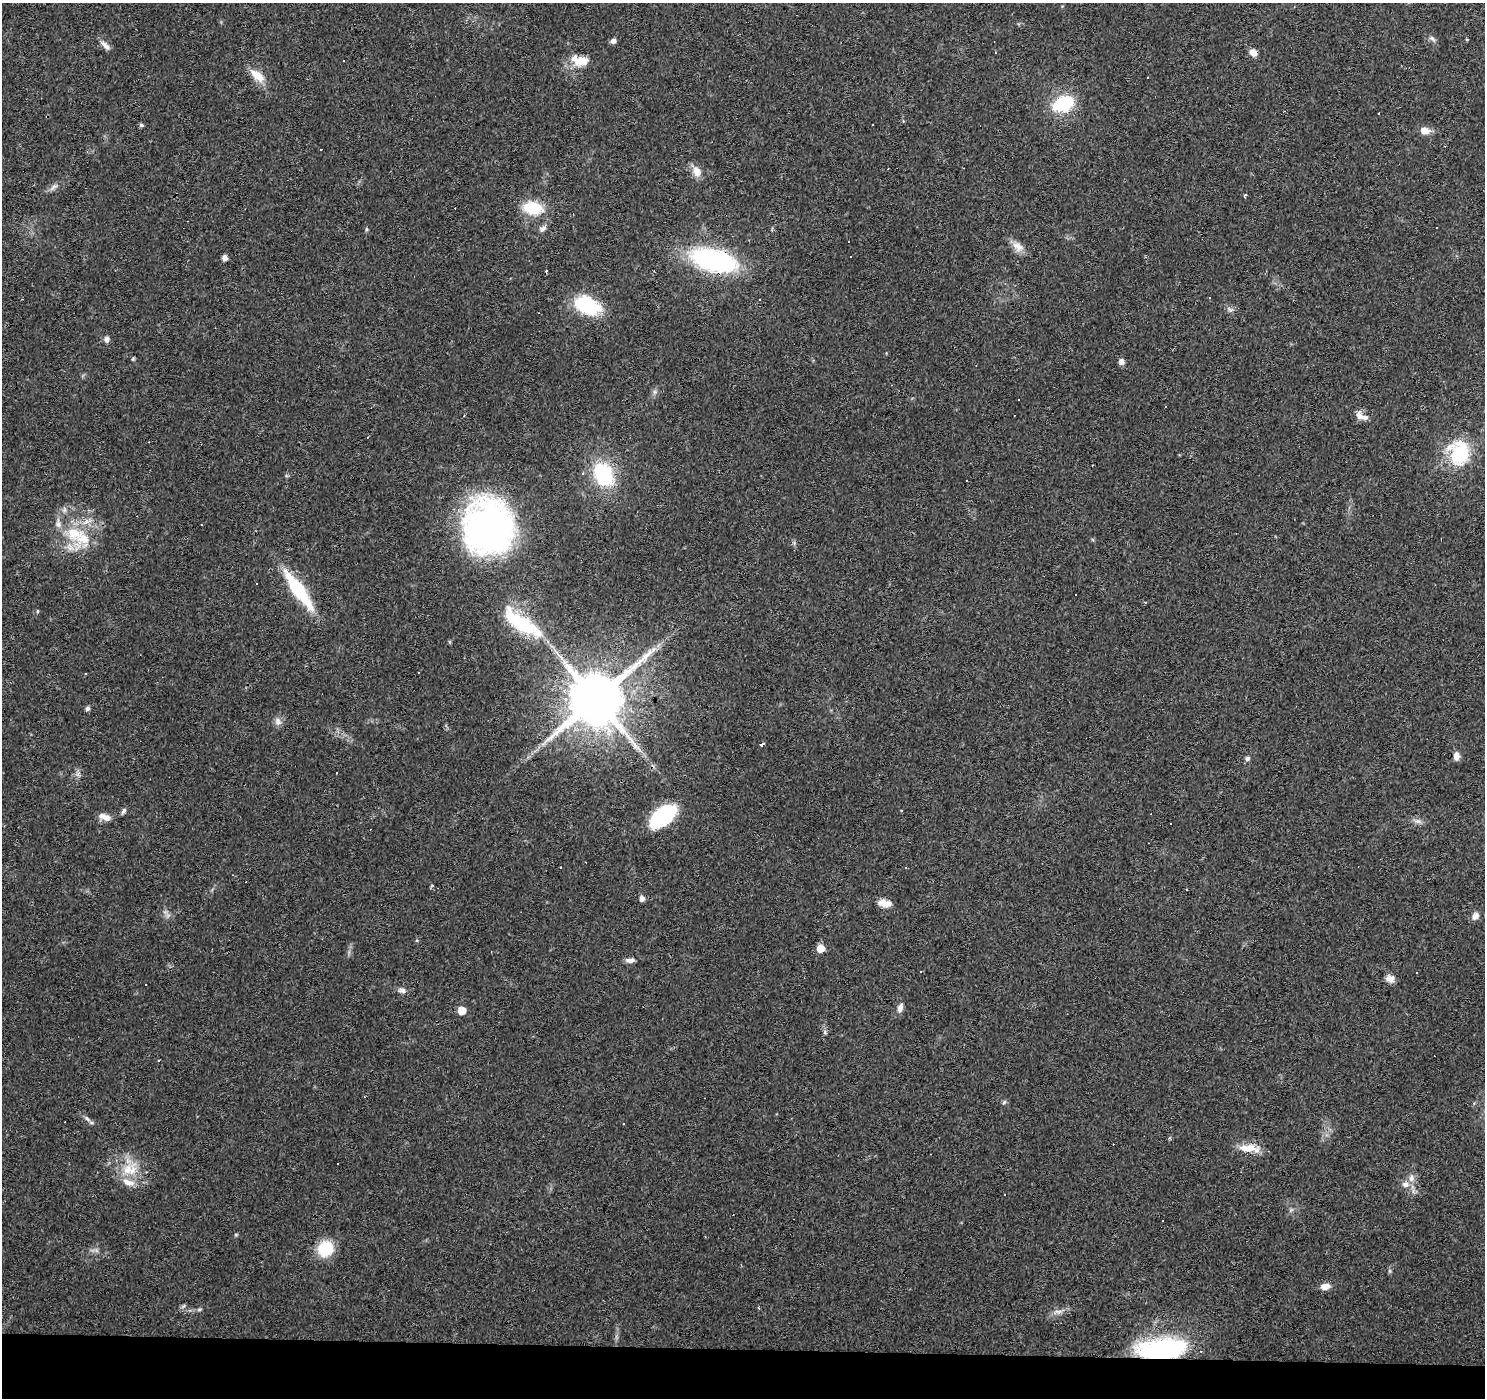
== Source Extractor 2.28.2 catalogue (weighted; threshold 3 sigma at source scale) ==
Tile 8 of 3 x 3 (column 2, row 3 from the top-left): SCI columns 1484-2966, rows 226-1621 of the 4453 x 4693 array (HDU 1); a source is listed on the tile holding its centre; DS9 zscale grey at full resolution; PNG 1487 x 1400 px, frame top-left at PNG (2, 3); no overlay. Shown black and unused: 4% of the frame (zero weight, under 3 of 4 exposures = <1% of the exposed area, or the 3 px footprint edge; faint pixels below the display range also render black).
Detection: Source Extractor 2.28.2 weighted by HDU 2 'WHT'; one run over the whole footprint, this tile lists its part. Background 0.0271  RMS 0.0037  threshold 0.0166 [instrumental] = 3 sigma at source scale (4.5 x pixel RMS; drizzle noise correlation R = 1.50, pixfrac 1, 0.0396/0.0396 arcsec/px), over >= 5 px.
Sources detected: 124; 1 too faint to see at this stretch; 30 cosmic-ray / hot-pixel residue — not listed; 7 inside a brighter listed object's ellipse — not listed separately; the other 86 listed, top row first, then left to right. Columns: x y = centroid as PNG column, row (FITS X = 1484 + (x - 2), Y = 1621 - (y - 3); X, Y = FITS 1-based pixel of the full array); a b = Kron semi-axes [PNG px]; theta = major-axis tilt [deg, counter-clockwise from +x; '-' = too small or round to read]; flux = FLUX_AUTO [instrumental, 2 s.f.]
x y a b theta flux
1432 39 11 5 -40 1.1
613 41 7 6 - 1.4
105 45 16 6 -43 2
995 52 3 2 - 0.37
1253 52 8 7 - 2.8
580 60 23 12 -10 6.7
343 61 3 2 - 0.61
257 75 20 10 -39 5.8
1148 77 3 2 - 0.54
1063 104 16 11 20 25
1379 113 3 2 - 0.6
141 125 5 4 - 0.83
872 125 3 3 - 1.1
1425 131 11 8 -6 3.5
697 171 12 9 -71 3.7
54 187 12 6 38 1.5
532 208 19 12 -8 15
543 228 11 7 43 1.5
366 229 6 4 -89 0.49
1018 246 17 11 -35 3.4
851 257 3 3 - 0.59
225 258 6 6 - 1.4
714 260 38 18 -14 70
587 305 30 20 -25 21
1230 309 10 6 -34 1.1
106 339 7 6 - 1.4
133 359 5 4 - 0.43
1121 361 7 6 - 1.7
1018 399 3 3 - 0.77
1361 417 14 9 -61 2.4
368 437 3 3 - 0.36
1459 453 26 22 -83 24
583 473 3 3 - 0.88
603 474 21 15 -60 32
966 481 3 2 - 0.48
64 510 8 5 -83 1
201 524 2 2 - 0.27
488 527 53 50 -82 130
74 533 24 22 -34 16
257 584 3 3 - 0.83
298 590 40 10 -55 30
1075 595 2 2 - 0.32
1145 602 3 3 - 0.49
37 611 5 3 - 0.36
521 623 48 15 -34 26
418 672 2 2 - 0.27
85 674 3 3 - 0.74
565 699 5 5 - 1.6
596 699 15 14 - 2700
87 709 7 5 45 0.83
278 721 12 8 -61 1.8
762 744 4 3 - 4.7
1457 756 8 6 -89 2.6
1247 758 6 6 - 0.94
78 773 9 6 63 1.3
337 773 3 2 - 0.45
124 811 8 5 58 0.95
663 816 30 16 40 30
105 817 16 8 -20 2.6
1417 821 10 6 -1 1.6
561 867 3 3 - 2.6
642 898 5 5 - 1.9
884 903 16 8 -7 3.3
1475 916 9 7 57 2.2
820 948 5 5 - 6.7
630 960 11 5 6 1.8
921 971 3 3 - 1.1
1390 978 11 9 -20 2.2
146 985 3 3 - 1.1
402 990 10 7 -6 1.6
900 1008 12 7 74 1.9
462 1010 5 5 - 7.3
825 1032 6 5 - 0.63
158 1060 3 3 - 0.35
1004 1102 7 4 46 0.61
87 1119 12 4 -42 1.3
1248 1148 22 10 4 6.4
128 1169 24 13 47 8.2
146 1172 4 3 - 0.41
1406 1184 11 9 0 2.4
236 1235 6 4 1 0.41
325 1249 15 13 55 14
1325 1286 11 7 9 2.7
199 1309 6 4 1 0.59
1058 1312 14 5 5 1.8
1162 1349 46 18 5 60
Overlapping masked pixels (flux is a lower limit): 5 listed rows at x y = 1253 52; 714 260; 488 527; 298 590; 1162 1349